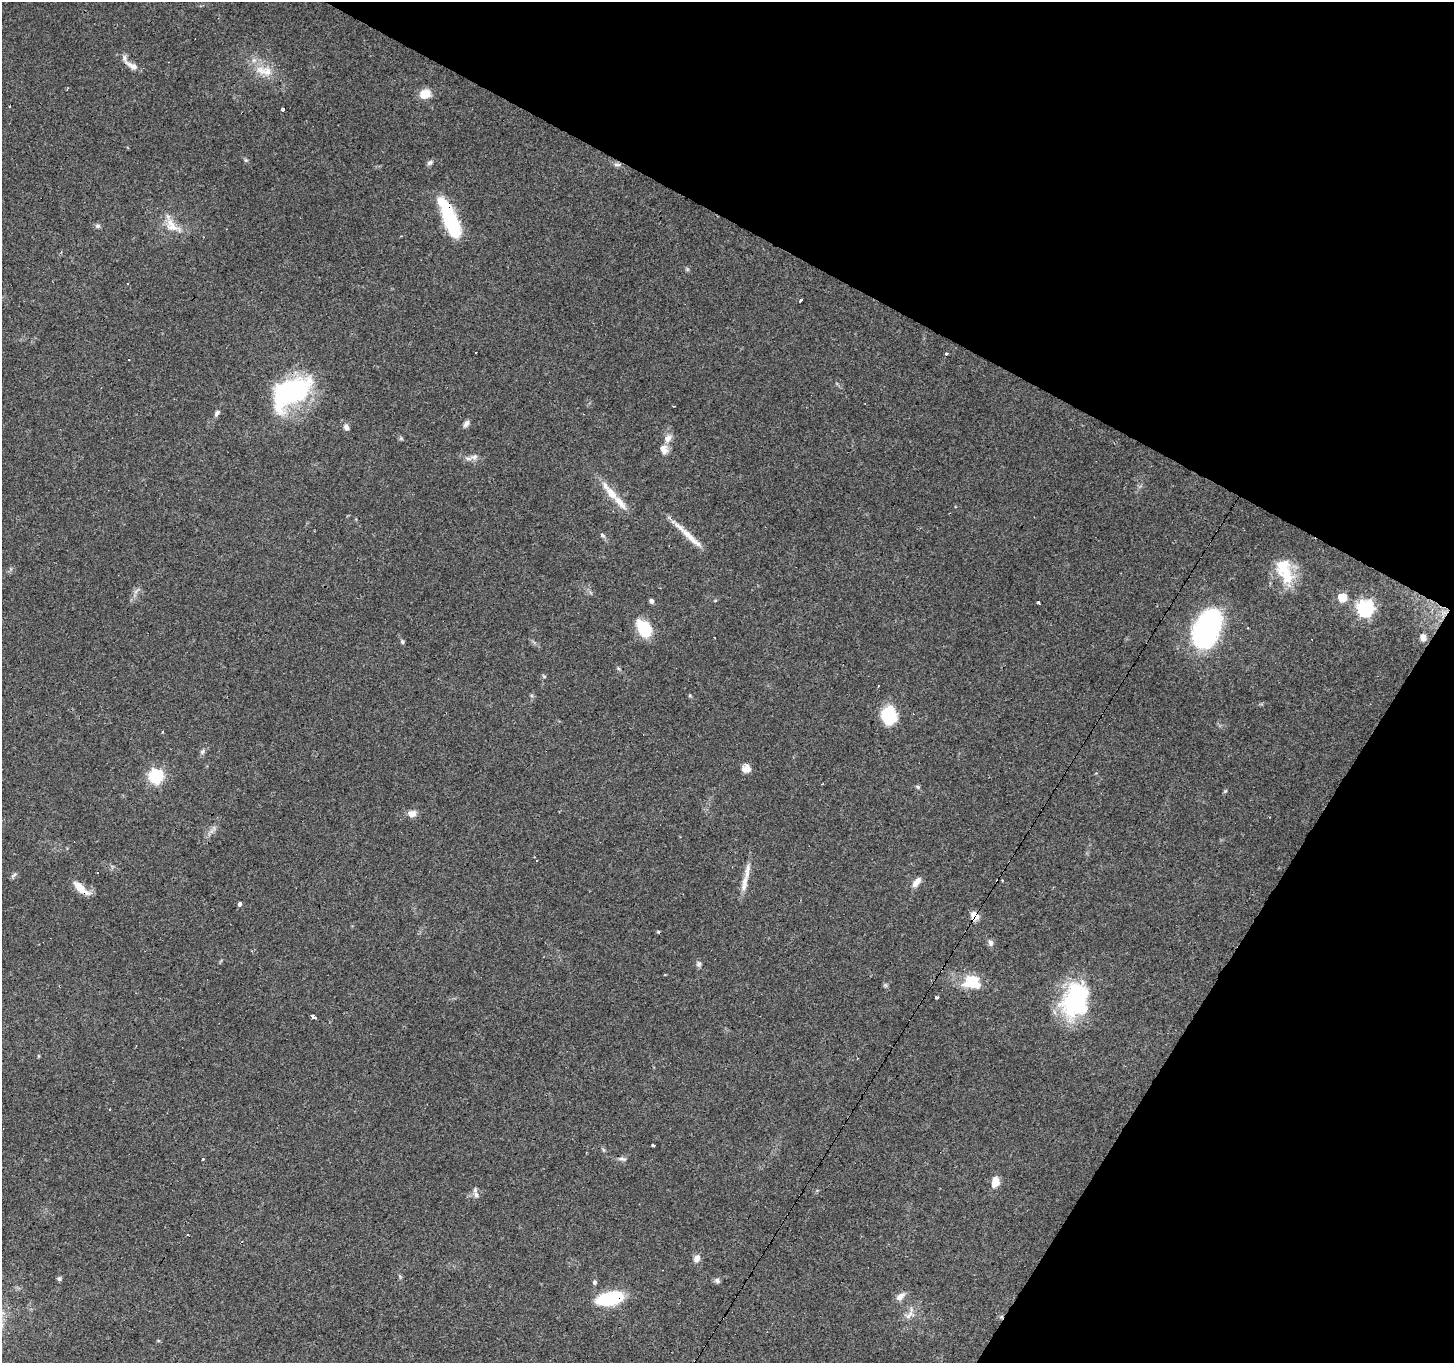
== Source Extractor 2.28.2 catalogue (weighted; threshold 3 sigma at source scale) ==
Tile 8 of 4 x 4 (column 4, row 2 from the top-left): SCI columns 4361-5812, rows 2983-4343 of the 5812 x 5898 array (HDU 1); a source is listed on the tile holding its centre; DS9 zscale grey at full resolution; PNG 1456 x 1365 px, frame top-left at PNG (2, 2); no overlay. Shown black and unused: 27% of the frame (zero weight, under 3 of 4 exposures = <1% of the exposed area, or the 3 px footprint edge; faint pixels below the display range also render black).
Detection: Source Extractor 2.28.2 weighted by HDU 2 'WHT'; one run over the whole footprint, this tile lists its part. Background 0.0596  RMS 0.0053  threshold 0.0237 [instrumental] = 3 sigma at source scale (4.5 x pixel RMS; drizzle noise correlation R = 1.50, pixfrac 1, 0.0396/0.0396 arcsec/px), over >= 5 px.
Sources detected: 91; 2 inside a brighter object's white glare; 10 cosmic-ray / hot-pixel residue — not listed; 6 inside a brighter listed object's ellipse — not listed separately; the other 73 listed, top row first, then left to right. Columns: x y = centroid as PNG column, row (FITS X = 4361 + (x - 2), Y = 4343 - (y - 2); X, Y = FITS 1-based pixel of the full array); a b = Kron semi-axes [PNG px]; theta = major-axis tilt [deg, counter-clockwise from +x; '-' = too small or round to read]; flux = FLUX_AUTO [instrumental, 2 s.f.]
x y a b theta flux
132 66 16 7 -28 3.6
264 71 29 12 -12 11
425 94 10 8 19 9.7
283 110 4 3 - 2.6
246 160 5 5 - 0.78
429 163 8 6 42 1.4
617 164 12 4 2 1.5
449 217 41 12 -68 46
98 226 7 6 - 1.3
173 227 28 9 -18 7.5
687 269 6 4 -72 0.73
801 300 4 3 - 2.6
476 353 3 2 - 0.66
947 354 3 3 - 1.9
291 392 47 27 33 72
674 406 3 2 - 0.37
217 413 8 5 55 1.6
466 424 10 6 55 1.9
346 427 9 7 -74 2.2
668 438 13 9 62 3.9
664 449 13 9 -74 4
474 457 11 7 9 2.7
611 493 23 10 -50 9.1
602 535 6 5 - 0.96
689 536 40 7 -45 8.6
1286 572 32 18 -62 18
136 591 13 4 45 1.5
1342 597 6 6 - 15
651 601 5 4 - 1.5
1038 603 3 3 - 5
1365 608 7 7 - 130
1248 628 2 2 - 0.43
644 629 17 11 -57 22
1207 629 32 23 66 87
1423 637 9 8 - 3
402 642 5 5 - 0.85
618 668 6 3 -20 0.62
544 676 6 4 -29 0.69
690 696 5 3 - 0.6
888 716 15 14 - 24
202 751 7 6 - 1.3
746 769 10 10 - 3.6
156 776 6 6 - 97
918 787 6 5 - 0.86
1225 791 5 4 - 0.64
412 814 9 7 8 4.4
537 861 3 2 - 0.43
14 875 10 4 34 1
917 882 15 7 52 3.6
744 883 23 7 81 5.5
81 888 22 8 -38 7.8
240 904 4 3 - 12
974 915 11 7 -51 4.8
990 943 9 7 -77 1.8
699 964 8 7 - 1.4
974 984 31 11 -5 12
885 985 6 5 - 0.87
937 997 3 3 - 4.6
1075 1000 37 26 71 58
313 1016 4 3 - 7.7
653 1145 3 3 - 1.6
202 1159 3 3 - 1.4
622 1159 11 5 -9 1.4
995 1182 10 8 80 6.9
476 1195 11 6 -76 2.1
697 1258 10 8 68 3
59 1279 5 5 - 1.3
717 1281 8 6 -20 1.5
594 1282 7 6 - 1.1
900 1296 14 8 40 3.3
610 1299 27 12 11 32
909 1315 15 7 53 3.4
1001 1317 5 5 - 0.96
Overlapping masked pixels (flux is a lower limit): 7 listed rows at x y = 283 110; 617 164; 449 217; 81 888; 974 915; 610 1299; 1001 1317